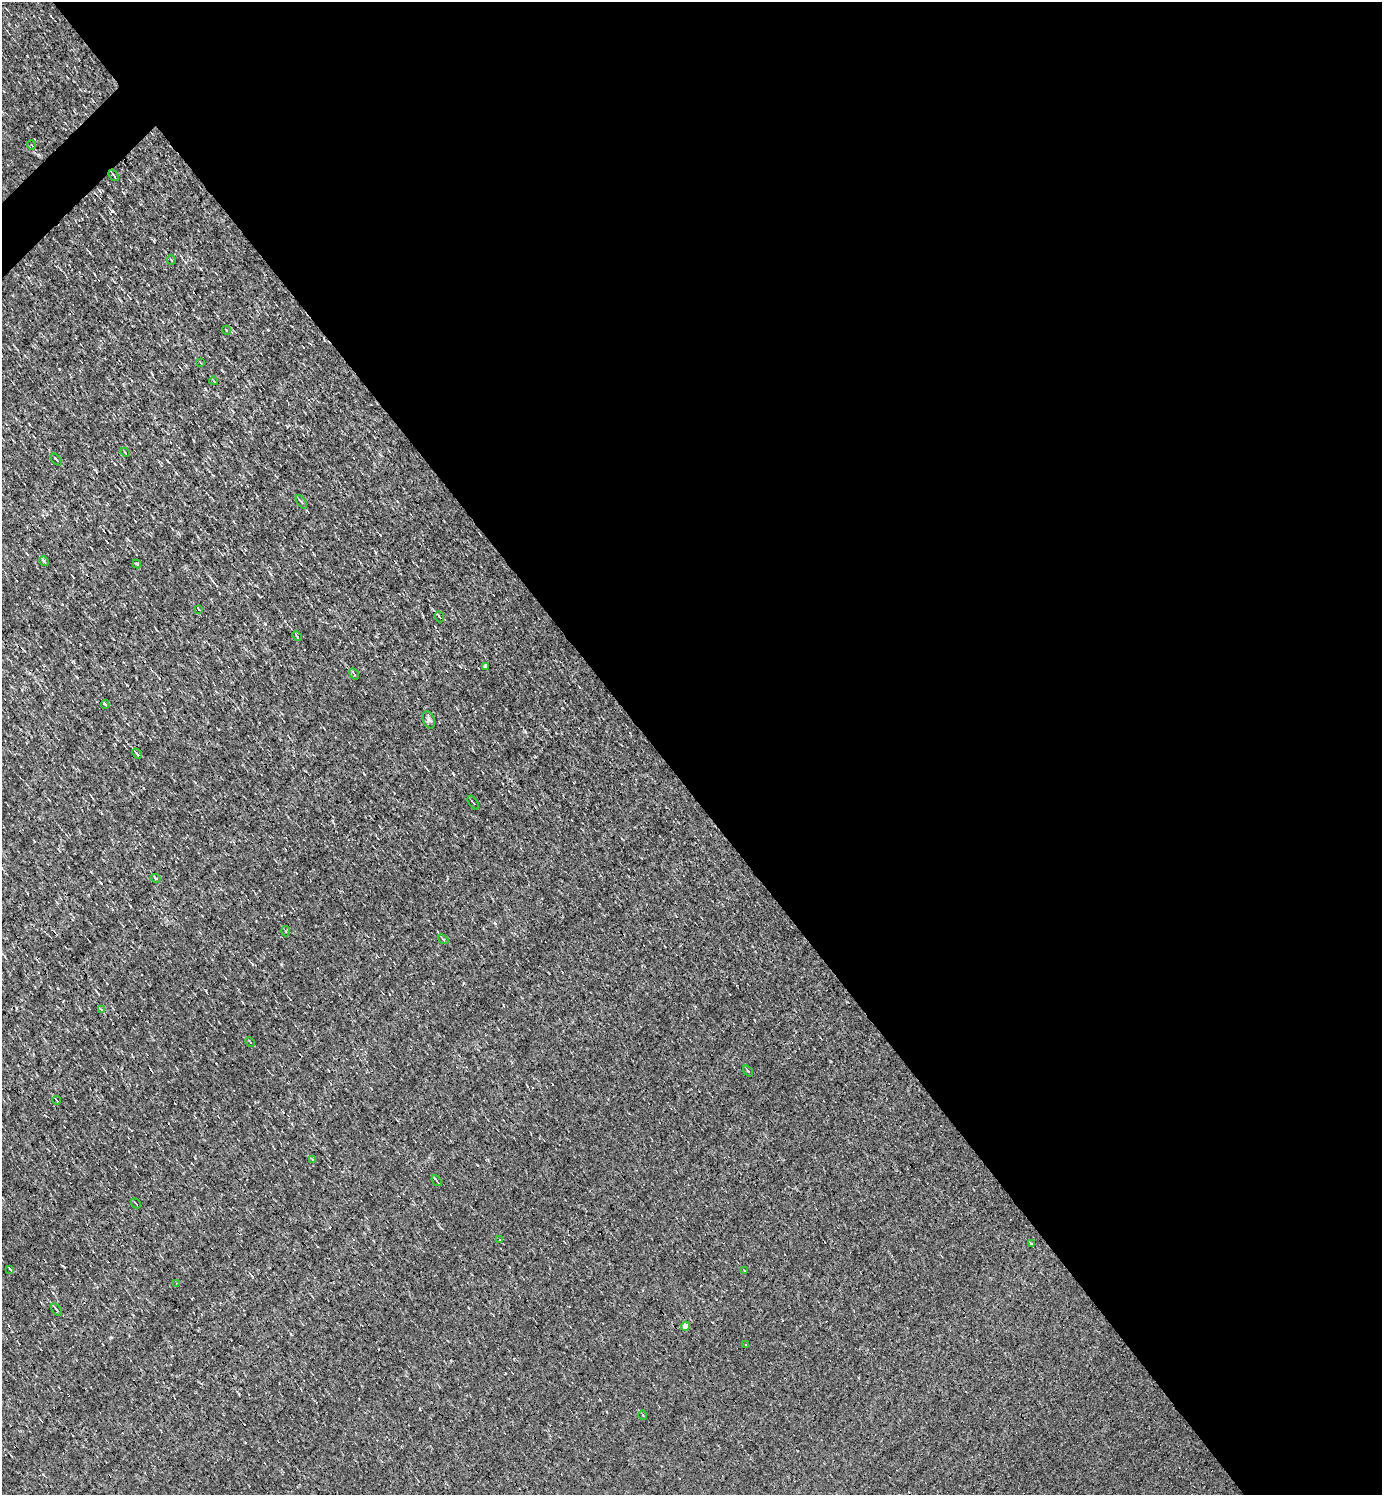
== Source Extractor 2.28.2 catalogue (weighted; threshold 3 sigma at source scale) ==
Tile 8 of 4 x 4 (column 4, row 2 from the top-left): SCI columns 4294-5673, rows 2985-4477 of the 5968 x 5969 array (HDU 1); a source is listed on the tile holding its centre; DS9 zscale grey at full resolution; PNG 1384 x 1497 px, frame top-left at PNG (2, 2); each listed source drawn as its Kron ellipse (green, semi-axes under 4 px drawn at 4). Shown black and unused: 53% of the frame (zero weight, under 3 of 4 exposures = <1% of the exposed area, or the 3 px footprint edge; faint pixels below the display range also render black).
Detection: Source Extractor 2.28.2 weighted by HDU 2 'WHT'; one run over the whole footprint, this tile lists its part. Background 0.00165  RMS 0.04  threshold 0.178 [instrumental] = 3 sigma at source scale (4.5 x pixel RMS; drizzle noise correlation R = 1.50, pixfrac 1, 0.05/0.05 arcsec/px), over >= 5 px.
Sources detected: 52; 13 cosmic-ray / hot-pixel residue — neither listed nor drawn; the other 39 listed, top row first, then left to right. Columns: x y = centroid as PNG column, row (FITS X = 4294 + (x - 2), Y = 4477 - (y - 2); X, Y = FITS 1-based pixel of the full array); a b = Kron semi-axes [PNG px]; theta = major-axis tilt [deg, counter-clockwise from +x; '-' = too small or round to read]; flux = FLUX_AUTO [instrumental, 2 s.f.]
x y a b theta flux
32 145 4 3 - 3.4
114 175 6 2 -52 4.9
171 260 5 2 - 3.1
226 330 4 3 - 3.4
200 362 3 2 - 3.4
214 381 4 2 - 2.8
125 452 5 3 - 3.2
56 459 7 3 -48 6.9
301 502 7 4 -56 6.1
44 561 5 3 - 5.9
137 564 4 3 - 18
199 609 3 2 - 2.9
439 617 5 4 - 6.9
297 636 5 3 - 3.5
485 666 4 3 - 9.3
354 674 6 3 -54 3.9
105 704 4 2 - 5
429 720 9 5 -70 11
137 754 6 3 -49 7.2
473 803 8 2 -55 3.6
156 878 5 3 - 5.7
286 931 5 3 - 3.9
443 939 6 3 -38 4
101 1010 3 3 - 6.1
250 1042 5 3 - 3.7
748 1071 6 3 -53 4
56 1100 4 2 - 2.9
313 1160 4 3 - 4.5
437 1181 6 3 -50 4.8
136 1203 5 2 - 3.2
499 1239 4 3 - 4.9
1031 1244 4 3 - 110
10 1269 3 3 - 6.1
744 1270 3 2 - 6.3
176 1283 3 2 - 2.3
56 1310 7 3 -52 6.5
686 1326 4 4 - 41
745 1345 2 2 - 3.7
643 1415 4 3 - 3.1
Unlisted compact peaks at least as high as the median listed source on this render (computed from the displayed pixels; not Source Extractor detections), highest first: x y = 495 923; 281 964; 205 389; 453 773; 59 369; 268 330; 265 623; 420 1409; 111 211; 91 872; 239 1394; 271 574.